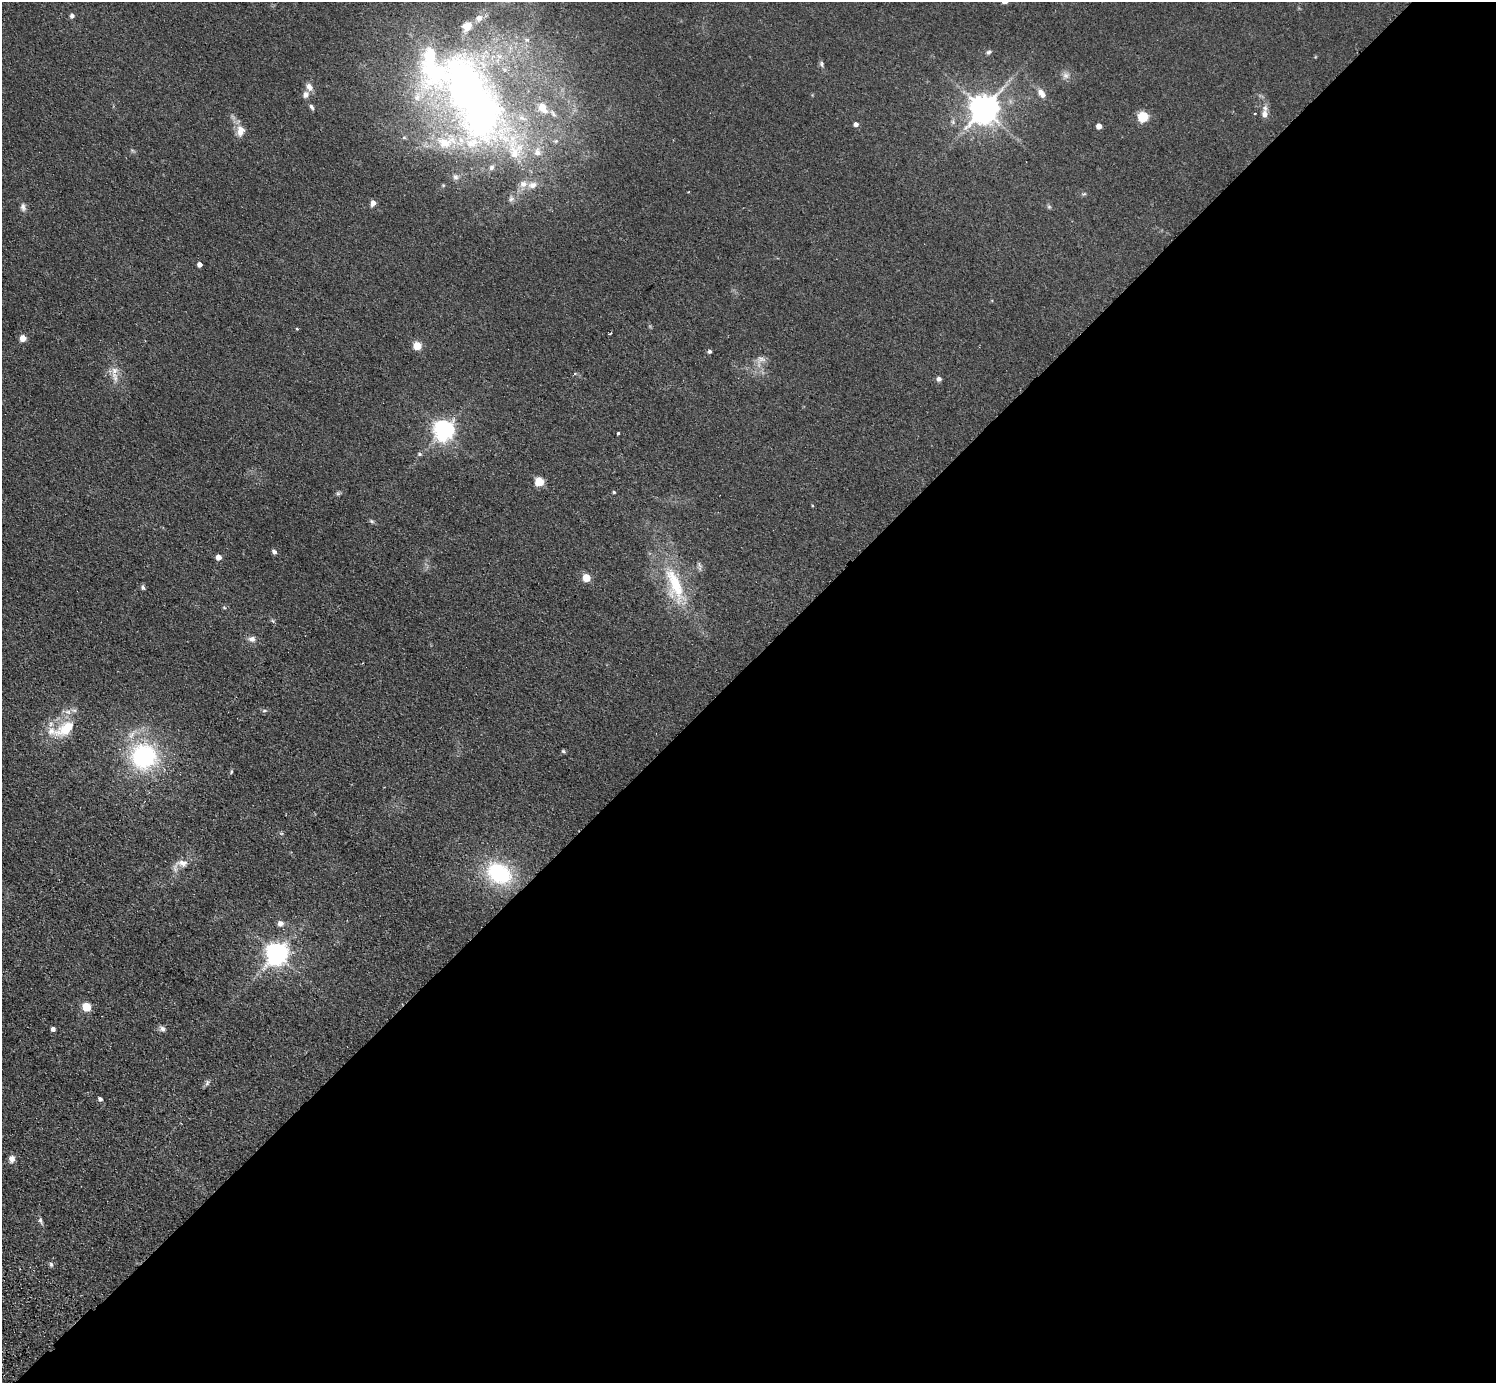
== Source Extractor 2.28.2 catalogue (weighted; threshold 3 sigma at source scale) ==
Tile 12 of 4 x 4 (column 4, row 3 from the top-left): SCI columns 4524-6017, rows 1724-3104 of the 6059 x 6067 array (HDU 1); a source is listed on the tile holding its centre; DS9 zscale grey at full resolution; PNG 1498 x 1385 px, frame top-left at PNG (2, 2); no overlay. Shown black and unused: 52% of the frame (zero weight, under 2 of 3 exposures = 3% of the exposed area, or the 3 px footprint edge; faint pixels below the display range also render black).
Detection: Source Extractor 2.28.2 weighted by HDU 2 'WHT'; one run over the whole footprint, this tile lists its part. Background 0.0635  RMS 0.009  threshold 0.0404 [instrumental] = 3 sigma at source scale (4.5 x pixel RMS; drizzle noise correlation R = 1.50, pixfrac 1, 0.05/0.05 arcsec/px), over >= 5 px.
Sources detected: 85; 20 inside a brighter listed object's ellipse — not listed separately; the other 65 listed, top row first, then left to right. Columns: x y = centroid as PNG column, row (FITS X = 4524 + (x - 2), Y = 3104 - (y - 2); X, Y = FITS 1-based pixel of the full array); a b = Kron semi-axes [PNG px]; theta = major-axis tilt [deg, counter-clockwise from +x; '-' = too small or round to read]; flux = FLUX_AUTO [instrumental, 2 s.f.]
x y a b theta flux
72 16 5 4 - 3.1
527 40 9 6 -15 3.3
988 52 6 6 - 1.9
822 64 7 5 -90 2
1066 75 10 9 - 4.1
309 87 10 8 -61 5.1
1041 93 12 7 -54 7
305 95 8 7 - 4.2
472 97 144 66 -60 570
312 107 8 4 -58 2
984 109 9 8 - 1500
1255 113 3 3 - 0.92
554 114 9 6 -42 2.8
1264 114 11 7 -87 4.8
1143 117 5 5 - 66
953 122 6 5 - 1.7
856 124 5 4 - 3.5
1099 126 4 4 - 7.9
240 131 15 10 85 8.3
1084 194 6 4 18 1.1
373 203 5 5 - 5.9
23 207 12 7 -79 3.4
1049 207 6 5 - 1.4
200 264 4 4 - 4.8
297 329 4 3 - 0.76
610 334 3 2 - 1.1
23 338 5 5 - 12
417 346 5 5 - 31
709 351 4 4 - 2
761 359 11 8 -2 4.7
114 371 21 9 84 9.3
574 374 4 3 - 0.88
939 379 5 4 - 3.9
444 430 7 7 - 550
618 433 3 3 - 2
419 454 6 5 - 1.4
539 482 5 5 - 43
614 492 3 3 - 1.1
338 493 6 5 - 1.5
371 521 8 5 -27 1.5
274 552 5 4 - 3
218 557 5 4 - 7.7
699 565 12 4 -59 2.3
586 578 5 5 - 24
675 585 59 20 -71 58
143 588 6 5 - 2
224 607 5 5 - 1.1
252 639 10 8 3 3.8
264 711 7 4 1 1.3
66 728 34 16 34 30
563 751 5 4 - 1.5
144 756 30 29 - 100
231 772 6 3 88 1
182 863 20 9 3 7.9
499 873 29 22 -30 70
280 923 8 7 - 4
277 954 8 7 - 700
86 1007 5 5 - 35
53 1029 4 4 - 3.3
162 1029 8 7 - 2.9
207 1083 9 5 70 2.1
100 1099 5 4 - 2.6
12 1159 9 7 77 4.1
40 1221 11 5 -67 2.3
51 1264 7 5 -72 1.8